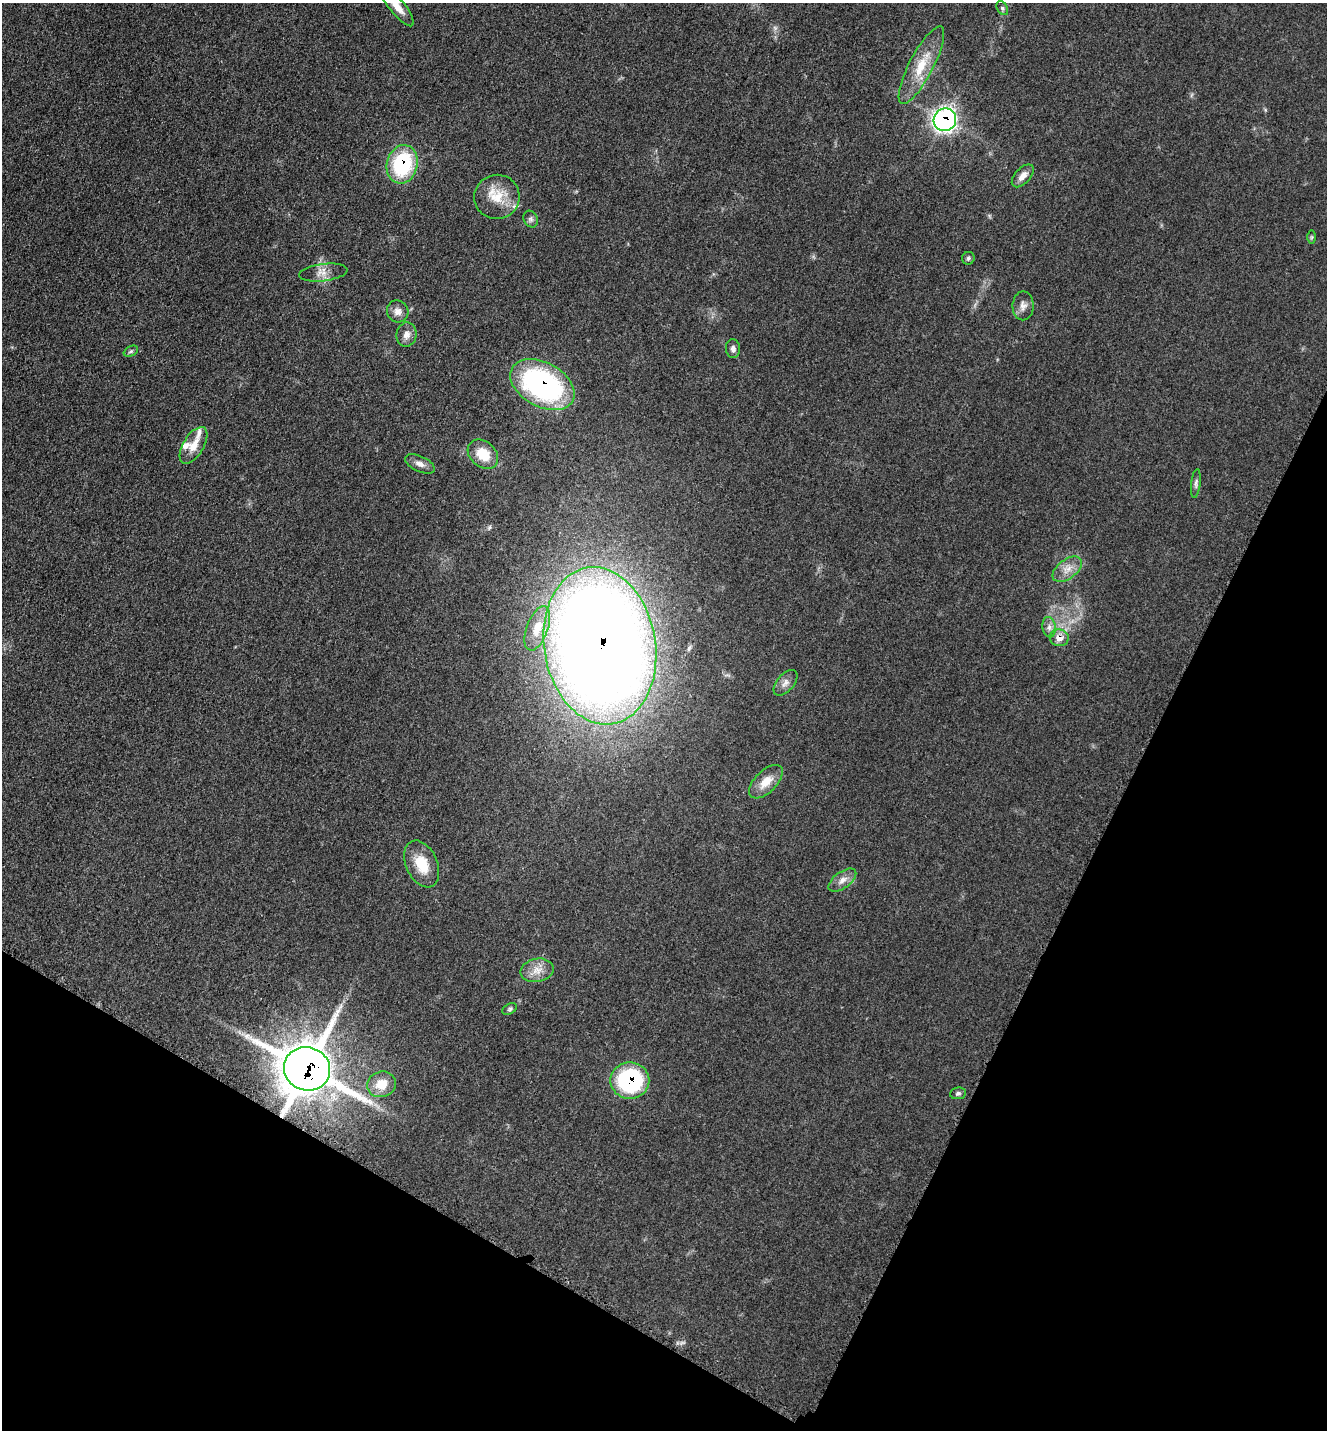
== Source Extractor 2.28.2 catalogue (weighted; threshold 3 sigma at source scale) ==
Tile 15 of 4 x 4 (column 3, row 4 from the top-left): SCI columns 2950-4274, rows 46-1473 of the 5808 x 5777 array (HDU 1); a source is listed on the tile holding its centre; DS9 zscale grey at full resolution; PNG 1329 x 1432 px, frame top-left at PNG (2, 3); each listed source drawn as its Kron ellipse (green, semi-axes under 4 px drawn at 4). Shown black and unused: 25% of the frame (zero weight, under 3 of 5 exposures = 4% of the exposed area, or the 3 px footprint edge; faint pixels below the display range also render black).
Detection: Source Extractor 2.28.2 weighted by HDU 2 'WHT'; one run over the whole footprint, this tile lists its part. Background 0.0634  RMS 0.006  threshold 0.0271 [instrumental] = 3 sigma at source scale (4.5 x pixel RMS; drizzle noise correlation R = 1.50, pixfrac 1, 0.05/0.05 arcsec/px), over >= 5 px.
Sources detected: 38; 2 inside a brighter listed object's ellipse — not listed separately; the other 36 listed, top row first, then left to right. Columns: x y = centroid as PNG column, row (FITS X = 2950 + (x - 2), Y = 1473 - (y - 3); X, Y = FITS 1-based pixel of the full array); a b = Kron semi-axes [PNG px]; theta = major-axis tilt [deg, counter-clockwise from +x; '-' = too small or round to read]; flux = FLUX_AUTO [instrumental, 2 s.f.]
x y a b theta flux
397 6 25 7 -51 7.9
1002 8 7 5 -60 1.2
921 65 43 12 62 18
945 120 11 11 - 190
402 164 19 15 75 52
1023 176 14 7 47 4.1
497 197 22 22 - 16
531 219 9 7 -59 1.8
1312 237 7 4 89 0.9
968 258 6 6 - 1.2
323 273 24 8 7 5.3
1023 306 14 10 89 3.9
398 311 11 10 - 4.6
407 335 12 10 83 4.1
733 349 9 7 -84 2.3
131 351 7 5 29 1.1
542 385 34 22 -29 120
194 445 21 10 59 8.2
483 454 17 12 -42 13
420 464 16 7 -24 3.7
1196 483 14 4 83 1.7
1067 569 17 9 36 6.4
1049 627 10 6 -82 2.8
537 628 23 10 70 11
1059 638 9 8 - 5.3
600 646 79 55 -81 1300
785 683 15 8 49 3.6
766 782 21 11 45 9
422 864 25 15 -66 15
842 880 16 8 36 4.5
537 970 17 11 12 6.9
510 1009 8 5 27 1.2
307 1069 23 21 -22 2100
630 1080 19 18 - 72
381 1084 15 12 15 11
958 1093 8 6 8 1.5
Overlapping masked pixels (flux is a lower limit): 7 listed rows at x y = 945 120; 402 164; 542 385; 1059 638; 600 646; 307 1069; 630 1080
Isophote crosses this tile's border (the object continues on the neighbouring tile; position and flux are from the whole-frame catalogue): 1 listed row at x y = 397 6